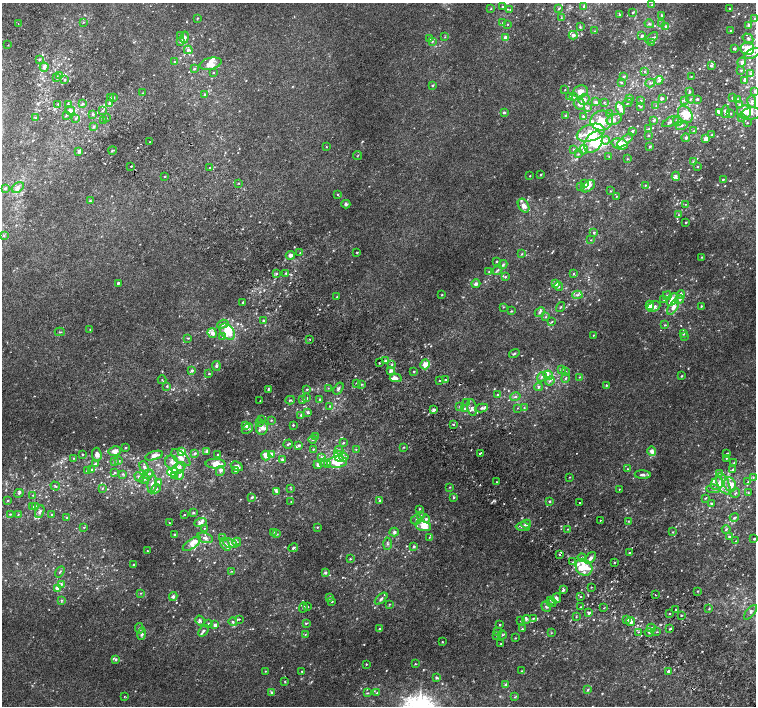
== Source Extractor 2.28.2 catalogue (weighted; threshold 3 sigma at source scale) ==
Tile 11 of 4 x 4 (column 3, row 3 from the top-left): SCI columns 3060-4566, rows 1680-3087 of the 6113 x 6109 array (HDU 1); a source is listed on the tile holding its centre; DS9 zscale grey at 2 x 2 block average (1 PNG px = mean of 2 x 2 image px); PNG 758 x 708 px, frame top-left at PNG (2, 3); each listed source drawn as its Kron ellipse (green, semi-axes under 4 px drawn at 4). Shown black and unused: <1% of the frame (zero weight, under 2 of 3 exposures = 3% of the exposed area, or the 3 px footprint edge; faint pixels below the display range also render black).
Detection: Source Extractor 2.28.2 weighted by HDU 2 'WHT'; one run over the whole footprint, this tile lists its part. Background 0.00523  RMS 0.0029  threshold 0.0132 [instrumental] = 3 sigma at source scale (4.5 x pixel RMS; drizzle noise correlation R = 1.50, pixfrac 1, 0.0396/0.0396 arcsec/px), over >= 5 px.
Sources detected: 751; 3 inside a brighter object's white glare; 1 cosmic-ray / hot-pixel residue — neither listed nor drawn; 1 coinciding with a brighter row at this scale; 107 inside a brighter listed object's ellipse — not listed separately; of the other 639, all 500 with FLUX_AUTO >= 0.352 (the completeness limit of this list) listed and drawn (139 fainter detections not listed), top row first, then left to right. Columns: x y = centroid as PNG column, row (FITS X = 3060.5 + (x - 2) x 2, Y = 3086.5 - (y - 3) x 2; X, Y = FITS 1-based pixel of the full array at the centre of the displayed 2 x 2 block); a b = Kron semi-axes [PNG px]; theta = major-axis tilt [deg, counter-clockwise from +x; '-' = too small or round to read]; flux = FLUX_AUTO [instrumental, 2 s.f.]
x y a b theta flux
652 5 3 2 - 0.38
584 6 4 4 - 1.1
503 7 3 2 - 0.6
491 9 3 2 - 0.56
559 9 3 3 - 0.72
730 9 3 2 - 0.71
510 10 3 2 - 0.53
633 13 3 2 - 0.7
620 15 3 3 - 0.63
662 15 4 2 - 0.52
197 18 2 2 - 0.53
561 18 3 2 - 0.51
754 19 3 2 - 0.41
83 22 3 2 - 0.47
18 23 2 2 - 0.36
502 23 3 2 - 0.49
662 23 3 3 - 0.63
508 24 2 2 - 0.35
649 24 5 3 - 0.84
749 25 3 3 - 2
580 27 4 3 - 0.62
666 27 4 3 - 0.86
594 31 2 2 - 0.36
731 31 2 2 - 0.96
573 35 4 4 - 1.9
180 36 3 3 - 0.7
642 36 2 2 - 1.6
185 37 6 4 78 2.3
445 37 3 2 - 0.45
505 37 2 2 - 2.9
429 38 3 2 - 0.79
652 38 7 3 38 1.2
748 38 6 4 -32 1.6
432 41 3 2 - 0.46
180 42 3 2 - 0.41
651 42 3 2 - 0.49
8 45 2 2 - 0.36
734 49 4 3 - 1
747 49 7 6 - 8.7
188 50 4 3 - 1.9
753 53 9 4 26 3.2
39 59 3 2 - 0.92
175 62 3 2 - 0.39
742 62 4 3 - 1.9
211 64 11 6 12 6.1
711 66 4 3 - 0.88
44 67 4 4 - 1.6
194 69 4 3 - 0.95
741 70 3 3 - 0.65
214 72 3 2 - 0.5
645 72 3 2 - 0.45
751 74 3 3 - 1.6
59 76 4 2 - 0.9
624 76 3 2 - 0.67
691 76 3 2 - 0.41
56 77 2 2 - 1.4
65 80 3 2 - 0.75
659 80 4 3 - 1.5
744 80 3 3 - 1.1
621 82 3 2 - 0.63
650 83 5 3 - 0.78
432 85 3 2 - 0.85
565 90 2 2 - 0.36
690 91 4 3 - 0.64
755 91 3 3 - 0.79
581 92 7 6 - 6
142 93 3 2 - 0.39
204 95 3 3 - 0.59
570 96 4 3 - 0.71
113 97 3 3 - 0.54
574 97 4 3 - 1.1
110 98 3 2 - 0.42
662 98 3 3 - 1.1
732 98 4 2 - 0.55
629 99 2 2 - 0.55
691 99 4 2 - 0.76
697 99 3 3 - 0.98
584 100 6 5 - 3.1
684 100 3 2 - 0.58
738 100 4 4 - 1.6
641 101 2 2 - 0.63
752 101 6 4 -79 1.9
596 102 3 3 - 1.7
604 102 3 2 - 0.45
109 103 4 3 - 1.5
628 103 5 2 - 0.69
58 104 4 3 - 1
68 104 3 2 - 0.44
82 104 3 3 - 0.89
579 104 5 5 - 2.7
739 105 3 3 - 1
656 106 3 2 - 0.36
641 107 3 2 - 0.59
587 108 4 3 - 1.2
620 109 6 4 -66 2.8
70 110 5 4 - 2.5
103 110 3 2 - 0.77
504 112 4 3 - 0.89
719 112 3 3 - 1.2
725 112 6 4 89 2.7
744 112 7 6 - 4.1
610 113 3 3 - 0.53
731 113 3 2 - 0.47
93 114 3 3 - 0.94
685 114 9 6 -57 9.7
751 114 10 6 8 3.2
66 115 3 2 - 0.52
566 115 3 3 - 0.63
583 117 3 3 - 0.67
36 118 4 3 - 0.81
106 118 2 2 - 0.51
741 118 3 2 - 0.45
75 119 3 3 - 0.7
614 119 8 5 24 3
104 120 2 2 - 0.52
654 120 3 2 - 1.2
602 121 11 10 - 13
678 121 5 4 - 1.5
671 122 9 3 26 2.2
747 123 3 2 - 0.4
682 125 6 4 18 1.6
94 126 3 3 - 1.2
649 129 4 3 - 0.66
632 131 2 2 - 0.99
694 131 3 2 - 0.43
591 133 14 8 18 14
649 135 3 2 - 0.43
712 135 3 3 - 0.73
686 138 4 4 - 1.3
706 139 4 3 - 3.2
606 140 4 3 - 1.6
625 140 10 3 38 2.3
150 142 2 2 - 0.36
594 142 11 8 53 22
620 144 8 5 -16 14
650 146 3 2 - 0.62
326 147 2 2 - 0.88
573 149 3 3 - 0.69
112 150 4 2 - 0.77
583 150 5 4 - 1.4
79 151 3 3 - 1.6
578 154 4 3 - 0.87
358 155 4 2 - 0.43
609 156 3 2 - 0.38
627 159 3 2 - 0.39
693 162 3 3 - 0.54
131 166 2 2 - 1.2
697 167 2 2 - 0.52
210 168 2 2 - 0.81
540 174 3 2 - 0.42
165 176 2 2 - 0.58
530 176 2 2 - 0.35
676 176 4 3 - 1.2
723 179 2 2 - 0.78
239 183 2 2 - 0.42
584 184 3 3 - 0.49
645 185 3 2 - 0.37
581 186 3 2 - 0.39
588 186 8 5 37 3.3
18 187 7 4 33 2.2
5 188 3 3 - 0.66
610 191 2 2 - 0.36
338 194 2 2 - 0.43
617 196 2 2 - 0.38
90 201 3 3 - 0.62
346 204 4 4 - 1.1
685 204 3 2 - 0.37
523 206 7 5 -60 4.1
678 215 3 2 - 0.51
685 223 3 3 - 0.45
594 232 3 3 - 0.74
4 235 3 3 - 0.61
591 240 2 2 - 0.35
300 253 3 3 - 0.59
357 253 2 2 - 0.48
522 254 3 2 - 0.44
290 255 4 3 - 2.9
702 257 2 2 - 0.51
496 261 2 2 - 0.69
503 264 4 3 - 1.1
498 270 5 3 - 1.2
489 271 3 2 - 0.44
276 273 3 3 - 0.83
286 273 3 3 - 0.81
573 274 3 3 - 0.65
505 277 3 3 - 0.7
118 283 2 2 - 1.6
476 284 4 4 - 2.2
556 284 3 2 - 4.3
559 286 4 3 - 0.71
442 295 2 2 - 0.47
577 295 5 4 - 1.5
681 295 4 3 - 1.7
667 296 4 4 - 1.7
337 297 2 2 - 0.42
664 299 3 3 - 0.65
672 299 7 4 57 7.1
680 299 4 3 - 0.96
243 302 2 2 - 1.1
650 305 4 3 - 4.2
701 306 2 2 - 0.57
503 307 3 2 - 0.37
560 307 5 2 - 0.59
654 307 7 5 26 2.7
673 307 8 4 58 3.9
511 311 3 3 - 0.56
540 312 5 3 - 1
546 317 3 2 - 0.4
264 321 2 2 - 1.6
552 322 3 2 - 0.49
223 324 6 4 18 1.6
665 325 3 3 - 0.62
90 329 2 2 - 0.35
60 332 5 2 - 0.52
227 332 9 6 -49 10
212 333 5 4 - 2.8
683 334 3 3 - 0.69
593 335 3 2 - 0.44
223 337 3 2 - 0.51
684 337 3 3 - 0.59
188 338 3 2 - 0.49
310 339 2 2 - 0.39
514 354 5 2 - 0.89
385 361 3 3 - 0.95
379 363 2 2 - 2.4
425 364 5 4 - 5.2
392 365 3 2 - 0.51
216 366 5 3 - 1.5
561 369 4 3 - 0.81
192 370 4 4 - 1.2
391 371 3 3 - 2.3
414 371 2 2 - 0.62
565 372 3 2 - 0.41
209 374 2 2 - 0.56
548 375 5 4 - 1.8
681 376 3 2 - 0.68
542 377 5 3 - 1.2
579 377 3 2 - 0.45
396 378 6 4 2 3.4
566 378 4 2 - 0.62
162 380 4 2 - 0.54
445 380 3 2 - 1.1
440 381 2 2 - 0.44
550 381 5 3 - 1.3
356 383 2 2 - 0.55
361 384 3 2 - 0.65
606 385 3 2 - 0.47
167 386 3 3 - 0.7
538 387 4 3 - 1.2
328 388 3 2 - 0.37
268 389 3 2 - 0.56
307 389 3 2 - 0.61
338 389 7 3 55 1.3
498 394 3 2 - 0.58
515 397 5 3 - 1.1
307 398 2 2 - 0.37
303 399 3 3 - 0.77
290 400 4 3 - 0.77
320 400 3 3 - 1.2
260 401 2 2 - 0.37
467 402 3 2 - 0.54
330 406 3 2 - 0.6
460 406 3 3 - 0.71
472 408 8 4 -80 2.7
482 408 6 3 10 1.2
518 408 3 2 - 0.4
524 408 3 2 - 0.5
464 409 3 3 - 0.88
433 410 4 3 - 2.1
308 412 3 3 - 0.91
301 415 3 3 - 0.9
262 420 2 2 - 0.57
271 420 3 2 - 0.48
260 422 3 2 - 0.53
246 425 4 3 - 1.9
293 425 2 2 - 0.66
453 425 2 2 - 0.92
262 428 7 6 - 2.8
247 429 6 4 45 1.9
316 436 3 2 - 0.5
313 439 4 3 - 1.1
343 443 3 2 - 0.54
288 444 5 2 - 0.78
299 445 4 3 - 0.84
404 447 3 2 - 0.59
126 448 3 2 - 0.55
313 449 3 2 - 0.41
356 449 2 2 - 0.42
339 450 4 3 - 1
115 451 6 5 - 4
182 451 3 3 - 6.6
652 451 5 4 - 2.9
207 452 4 3 - 1.8
195 453 4 3 - 1.1
480 453 3 2 - 0.94
727 453 4 2 - 0.46
82 454 2 2 - 0.58
218 454 2 2 - 0.63
272 454 3 3 - 1.3
97 455 7 4 -85 3.9
154 456 9 4 16 3.6
266 456 5 4 - 5.4
339 456 6 4 -68 3.2
321 457 4 3 - 0.74
344 457 4 3 - 1.6
73 458 3 2 - 0.49
181 458 11 5 -40 4.5
726 458 2 2 - 0.63
282 459 3 3 - 0.86
114 461 3 2 - 0.38
119 461 4 2 - 0.6
172 462 6 6 - 3.2
337 462 10 5 5 11
324 463 3 3 - 0.67
734 463 3 2 - 0.44
95 464 3 3 - 1.8
216 464 10 5 -1 7.9
318 465 4 3 - 1.5
327 465 4 2 - 0.59
237 466 6 4 -28 3.7
144 467 6 4 -62 2
179 468 7 5 34 3.1
92 469 4 3 - 0.76
627 469 3 2 - 0.53
732 470 3 3 - 0.89
87 471 3 3 - 1.2
220 471 5 4 - 1.6
236 471 4 4 - 1.1
114 472 3 3 - 0.6
173 472 5 4 - 13
719 473 3 3 - 0.48
123 474 4 3 - 0.83
148 474 6 3 27 1.2
180 475 5 4 - 1.8
643 475 8 3 -4 1.7
175 476 4 3 - 2.4
139 477 5 3 - 1.3
569 477 2 2 - 0.45
753 477 3 2 - 0.48
145 479 5 3 - 0.74
158 482 4 3 - 1.3
497 482 3 2 - 0.58
748 482 4 2 - 0.87
717 483 7 5 48 3.1
152 484 9 4 83 3.8
723 484 11 6 -64 5.6
730 485 7 6 - 3.7
55 486 5 3 - 0.69
450 487 3 2 - 0.4
102 488 3 2 - 0.52
156 489 5 3 - 1.3
291 489 3 2 - 0.42
619 489 2 2 - 0.37
713 489 7 3 -1 1.1
277 492 3 3 - 1.1
748 492 2 2 - 0.4
19 493 5 4 - 1.2
735 493 5 2 - 0.77
33 495 2 2 - 0.45
252 497 3 3 - 1.1
453 498 3 3 - 0.74
705 498 3 2 - 0.45
8 500 2 2 - 0.51
380 500 3 3 - 1
549 501 2 2 - 0.95
291 502 2 2 - 0.38
580 503 2 2 - 3.8
712 503 4 3 - 0.84
32 506 3 2 - 0.56
36 507 4 3 - 1.2
419 509 2 2 - 0.69
40 512 6 3 67 1.8
193 512 3 3 - 0.79
10 514 3 2 - 0.44
52 514 3 2 - 0.48
18 515 3 3 - 0.51
184 515 2 2 - 0.48
420 515 3 2 - 0.52
67 518 3 2 - 0.42
734 518 5 3 - 1.6
426 519 4 4 - 1.2
416 520 6 5 - 1.9
600 521 2 2 - 0.41
628 521 3 3 - 0.53
169 523 2 2 - 0.49
200 523 6 3 20 2.6
526 524 5 3 - 1.9
423 526 8 5 -14 5.2
84 527 3 2 - 0.4
317 527 2 2 - 0.59
523 527 7 3 -1 1.4
204 528 3 2 - 0.35
568 529 3 2 - 0.42
726 529 4 3 - 0.72
274 532 3 2 - 0.44
394 532 5 4 - 1.3
673 532 3 2 - 0.53
175 534 2 2 - 1.6
277 534 4 3 - 0.7
729 536 4 3 - 0.88
223 537 3 3 - 0.44
429 537 3 3 - 0.45
205 538 8 5 -16 2.4
754 539 2 2 - 0.65
736 541 3 2 - 0.4
237 542 4 3 - 0.94
230 543 8 4 -20 2.6
192 544 11 4 35 6.6
387 544 6 3 88 1.1
225 545 7 4 -60 2.9
414 546 3 3 - 1.1
293 548 5 3 - 1.1
147 551 2 2 - 0.64
630 552 2 2 - 7.8
559 554 2 2 - 1.8
582 557 4 3 - 1.1
591 558 7 3 52 2.8
350 559 2 2 - 0.57
573 562 3 2 - 0.43
614 562 2 2 - 0.53
134 564 2 2 - 0.74
584 567 9 7 -46 8.3
232 571 3 2 - 0.42
60 572 6 3 56 0.84
325 572 3 3 - 1.3
61 584 4 3 - 0.93
591 587 2 2 - 0.37
57 588 3 3 - 3.8
563 590 4 3 - 1.1
698 591 3 2 - 0.39
140 593 3 3 - 0.52
655 595 2 2 - 0.57
173 596 4 3 - 1.5
330 597 3 3 - 0.62
580 597 3 2 - 0.51
556 598 5 4 - 2.5
381 599 7 3 43 1.8
61 600 3 3 - 0.64
551 600 3 3 - 0.75
332 601 2 2 - 0.53
552 603 4 3 - 0.93
389 604 3 2 - 0.46
303 607 5 3 - 0.99
308 607 3 2 - 0.46
546 607 5 3 - 1
580 607 2 2 - 0.42
604 608 2 2 - 0.39
709 609 2 2 - 0.44
676 610 2 2 - 0.57
750 612 9 3 50 1.4
589 613 3 3 - 1.5
669 614 3 2 - 0.49
681 616 2 2 - 0.44
576 617 3 3 - 0.44
533 618 3 3 - 0.7
239 619 3 2 - 0.51
526 619 4 3 - 1
626 619 3 3 - 0.89
200 620 5 3 - 1
521 621 2 2 - 0.4
233 622 4 3 - 1.2
631 622 4 3 - 2.7
306 623 3 2 - 0.72
208 624 2 2 - 1.7
215 625 3 2 - 2.5
500 625 2 2 - 0.81
139 628 5 3 - 1
380 628 3 2 - 0.88
651 628 4 3 - 1.2
522 629 3 2 - 0.55
670 629 3 2 - 0.82
204 631 6 3 50 1.3
497 632 3 2 - 0.44
638 632 3 2 - 0.55
649 632 4 3 - 0.99
656 632 3 2 - 0.49
551 633 3 2 - 0.4
142 634 6 3 78 2.3
305 634 3 2 - 0.54
497 635 4 2 - 0.6
502 635 4 3 - 0.85
515 638 2 2 - 0.44
442 642 2 2 - 0.51
501 644 2 2 - 0.54
116 659 4 3 - 1.1
366 664 2 2 - 0.72
415 664 3 2 - 0.49
265 671 2 2 - 0.43
302 671 2 2 - 0.57
522 671 2 2 - 0.46
669 671 4 3 - 1.1
436 678 3 3 - 0.9
285 681 3 2 - 0.44
506 685 4 3 - 1.1
588 690 4 3 - 0.7
272 693 3 3 - 1.5
368 693 4 2 - 0.48
377 693 3 3 - 0.91
124 696 2 2 - 0.37
515 697 4 2 - 0.58
Overlapping masked pixels (flux is a lower limit): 2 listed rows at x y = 58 104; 559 554
Isophote crosses this tile's border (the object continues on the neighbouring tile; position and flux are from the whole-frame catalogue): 2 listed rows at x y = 755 91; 4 235
Diffuse or blended objects may show on this block-average render without a row.